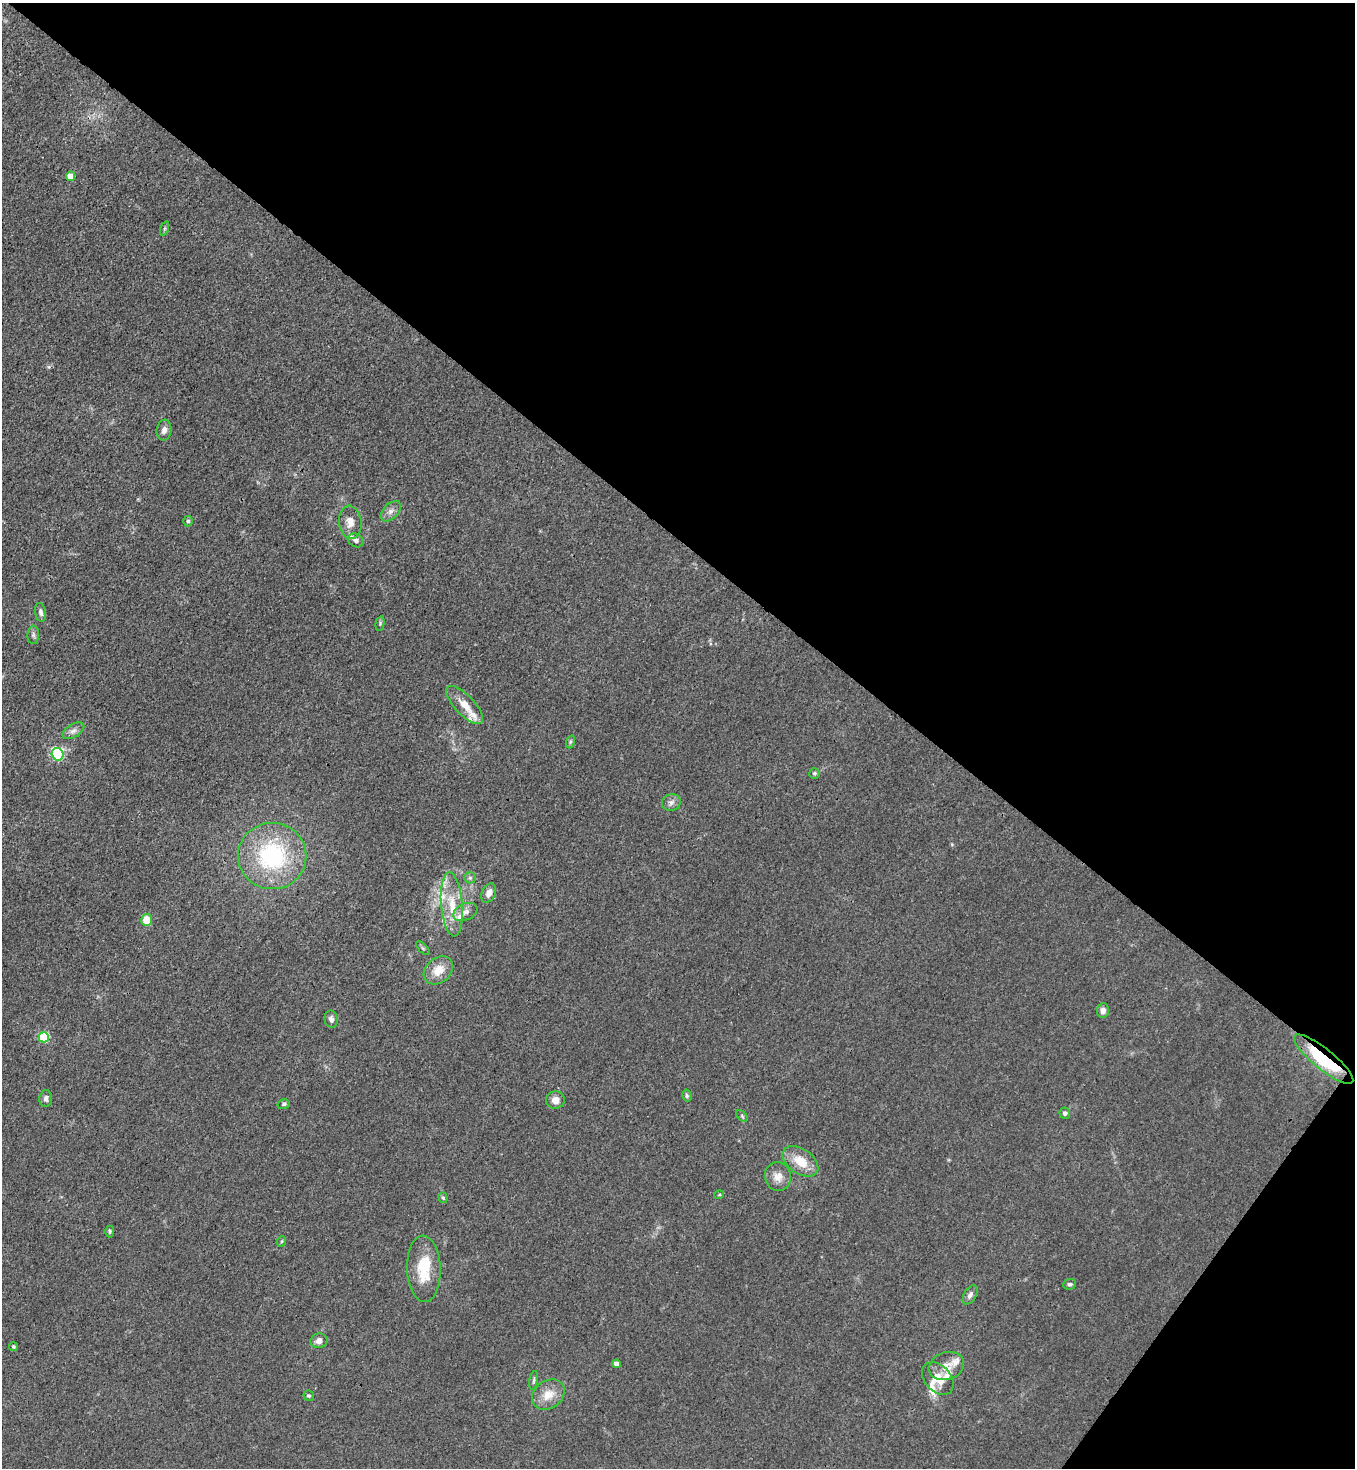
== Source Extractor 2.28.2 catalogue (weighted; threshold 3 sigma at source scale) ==
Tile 8 of 4 x 4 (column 4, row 2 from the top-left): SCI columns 4431-5783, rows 2994-4459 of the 6008 x 5986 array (HDU 1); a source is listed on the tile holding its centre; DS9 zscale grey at full resolution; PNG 1357 x 1470 px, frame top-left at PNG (2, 3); each listed source drawn as its Kron ellipse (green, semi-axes under 4 px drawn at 4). Shown black and unused: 40% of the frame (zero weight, under 3 of 4 exposures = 7% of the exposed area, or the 3 px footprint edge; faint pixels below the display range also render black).
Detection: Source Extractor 2.28.2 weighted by HDU 2 'WHT'; one run over the whole footprint, this tile lists its part. Background 0.0188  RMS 0.0028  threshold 0.0125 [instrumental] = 3 sigma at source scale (4.5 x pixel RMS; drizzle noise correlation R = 1.50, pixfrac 1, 0.05/0.05 arcsec/px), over >= 5 px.
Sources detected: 60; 9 inside a brighter listed object's ellipse — not listed separately; the other 51 listed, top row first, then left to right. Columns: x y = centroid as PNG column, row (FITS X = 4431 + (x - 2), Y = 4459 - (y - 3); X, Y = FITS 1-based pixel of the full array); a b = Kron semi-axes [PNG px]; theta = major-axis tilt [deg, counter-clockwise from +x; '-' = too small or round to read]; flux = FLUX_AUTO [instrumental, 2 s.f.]
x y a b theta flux
71 176 5 4 - 4.7
164 228 7 3 71 0.39
164 430 10 7 84 1.3
391 511 12 7 45 1.5
188 521 5 4 - 0.54
350 522 16 11 -83 2.9
356 540 8 6 -32 0.95
41 612 9 5 -81 0.89
380 623 7 4 77 0.43
33 635 9 6 87 0.73
465 705 24 10 -47 4.3
73 731 12 6 31 1.3
570 742 7 4 72 0.45
57 754 6 6 - 31
814 773 5 5 - 0.48
671 802 9 8 - 1.3
272 856 34 33 - 32
470 878 6 5 - 0.59
489 893 10 6 66 2.1
452 904 32 11 -85 7.8
465 912 13 8 25 1.9
146 920 6 5 - 5.5
423 948 9 3 -45 0.44
438 970 16 12 41 4.7
1103 1010 7 6 - 1.4
331 1019 9 6 -76 1.1
44 1037 5 5 - 24
1324 1059 37 10 -39 22
687 1096 6 4 -76 0.5
46 1099 8 6 84 0.89
555 1100 9 8 - 2.2
284 1104 6 5 - 0.52
1065 1113 5 5 - 0.69
742 1116 7 4 -46 0.46
800 1161 20 12 -35 5.9
778 1177 14 13 - 2.9
719 1195 5 3 - 0.27
443 1198 5 4 - 0.44
110 1231 6 4 -88 0.4
282 1241 5 3 - 0.28
424 1269 33 17 -88 10
1070 1284 6 5 - 0.57
970 1295 10 6 60 1.2
319 1341 8 7 - 1.6
13 1346 4 4 - 0.41
616 1364 4 4 - 2
946 1366 18 13 19 3.7
938 1379 19 13 -49 5
534 1380 9 3 81 0.49
548 1395 18 13 36 4.4
309 1396 5 5 - 0.49
Overlapping masked pixels (flux is a lower limit): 1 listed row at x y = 1324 1059